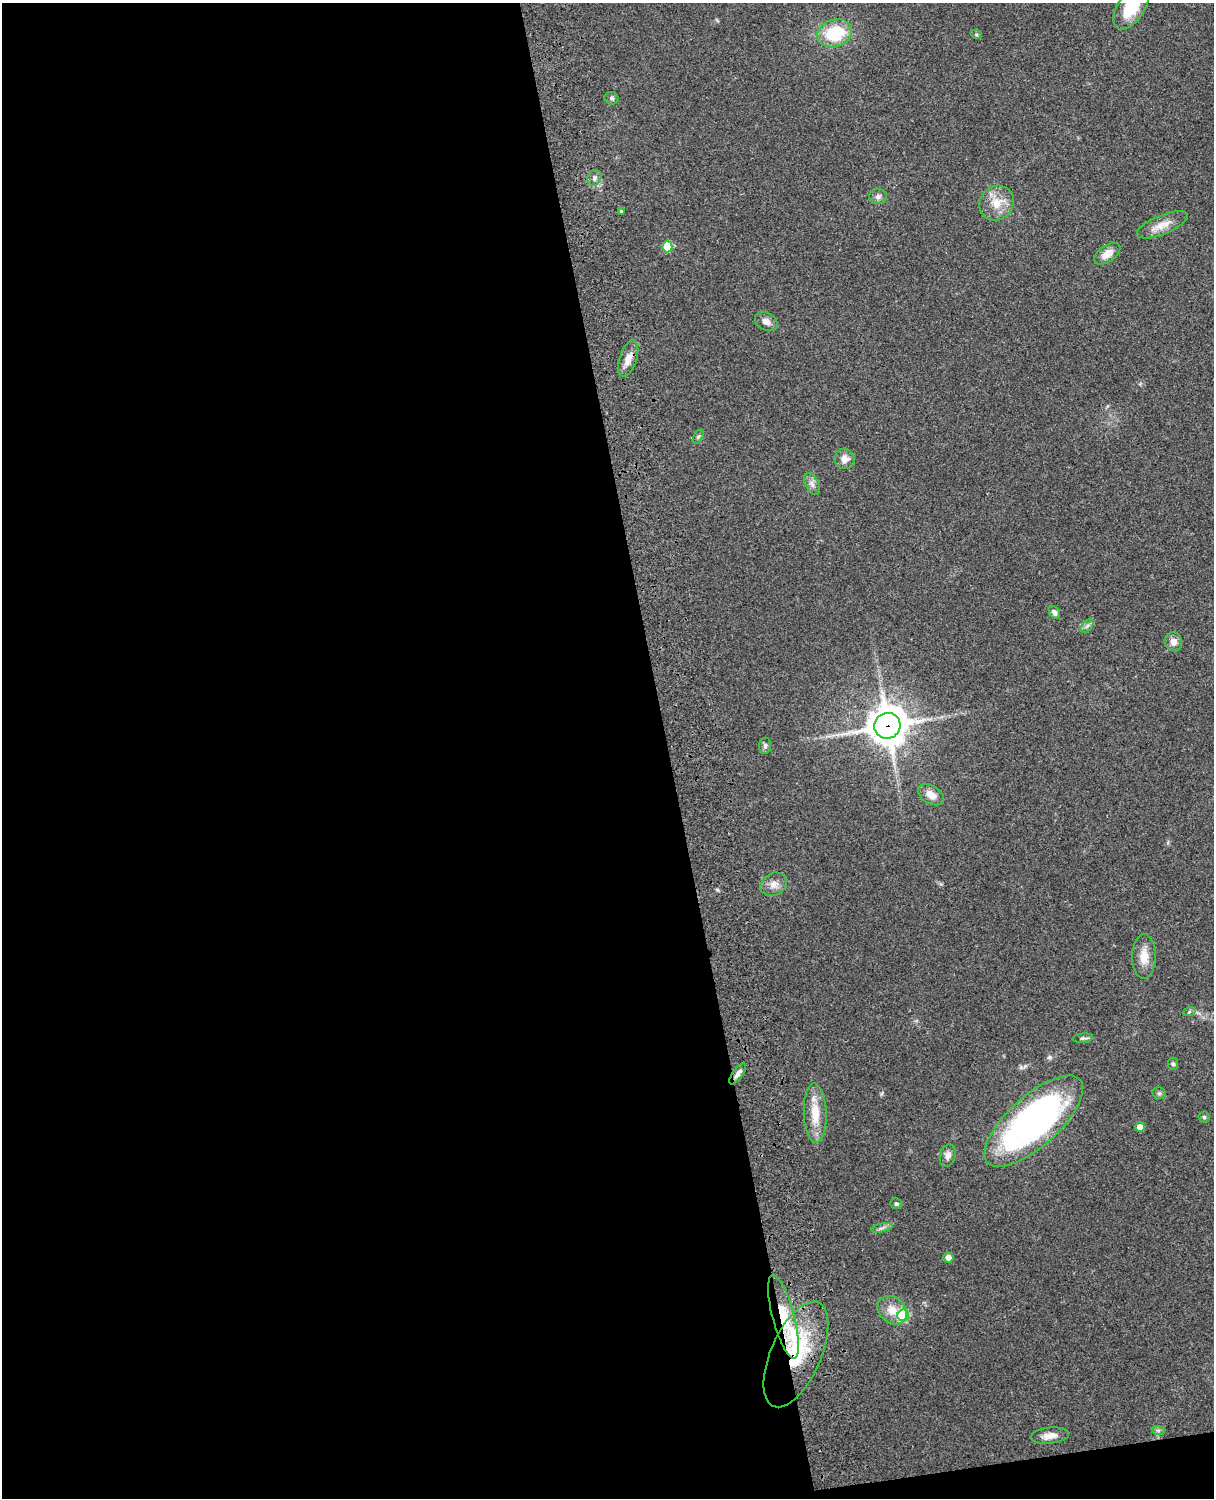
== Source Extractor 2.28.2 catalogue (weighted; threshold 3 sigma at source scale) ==
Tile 9 of 4 x 3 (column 1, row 3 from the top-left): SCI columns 119-1330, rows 163-1658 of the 5088 x 4925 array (HDU 1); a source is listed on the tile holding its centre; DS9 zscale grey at full resolution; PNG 1216 x 1500 px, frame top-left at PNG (2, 3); each listed source drawn as its Kron ellipse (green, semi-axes under 4 px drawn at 4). Shown black and unused: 56% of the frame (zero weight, under 3 of 4 exposures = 6% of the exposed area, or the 3 px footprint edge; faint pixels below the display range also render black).
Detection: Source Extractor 2.28.2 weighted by HDU 2 'WHT'; one run over the whole footprint, this tile lists its part. Background 0.279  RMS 0.0092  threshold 0.0413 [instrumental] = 3 sigma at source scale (4.5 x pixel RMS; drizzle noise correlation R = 1.50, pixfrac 1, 0.05/0.05 arcsec/px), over >= 5 px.
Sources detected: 44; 1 inside a brighter listed object's ellipse — not listed separately; the other 43 listed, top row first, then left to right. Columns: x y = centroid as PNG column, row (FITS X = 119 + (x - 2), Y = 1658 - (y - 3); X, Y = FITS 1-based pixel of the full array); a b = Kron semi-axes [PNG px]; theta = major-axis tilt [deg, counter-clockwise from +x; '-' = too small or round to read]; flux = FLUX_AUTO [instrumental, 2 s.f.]
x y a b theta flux
1131 7 25 13 57 32
835 33 18 13 18 42
976 34 6 3 -19 1.1
612 98 7 6 - 2.2
594 178 8 6 64 3.2
878 197 9 7 1 3.6
997 203 18 16 47 17
621 211 4 4 - 1.1
1162 225 27 9 22 11
667 247 5 5 - 25
1107 254 15 8 34 8.8
766 321 12 8 -30 5.8
628 359 19 8 72 9.2
698 437 8 4 58 1.5
845 459 10 10 - 7.3
812 484 12 6 -64 4.1
1054 613 7 5 -58 3.3
1087 626 8 5 45 2.6
1173 642 9 8 - 6.4
887 726 13 13 - 2400
765 746 8 6 84 2.6
931 795 14 9 -31 9.1
774 884 14 11 32 7.1
1144 957 22 12 90 13
1189 1012 6 4 19 1.5
1083 1038 10 4 6 2.1
1173 1064 6 5 - 1.6
738 1074 12 5 55 4
1159 1093 6 6 - 1.8
815 1113 29 11 -88 21
1204 1117 5 5 - 1.4
1034 1121 62 25 42 310
1140 1127 5 4 - 9.6
948 1156 11 7 74 5
896 1204 6 5 - 1.6
882 1228 11 3 11 2.3
948 1258 5 5 - 6.1
892 1310 16 12 -40 13
903 1315 6 5 - 46
783 1317 43 11 -75 32
796 1354 57 25 66 83
1158 1430 7 4 -18 1.7
1050 1436 19 8 6 7.8
Overlapping masked pixels (flux is a lower limit): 3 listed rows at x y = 887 726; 783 1317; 796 1354
Isophote crosses this tile's border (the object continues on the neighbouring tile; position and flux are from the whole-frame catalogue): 1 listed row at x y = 1131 7